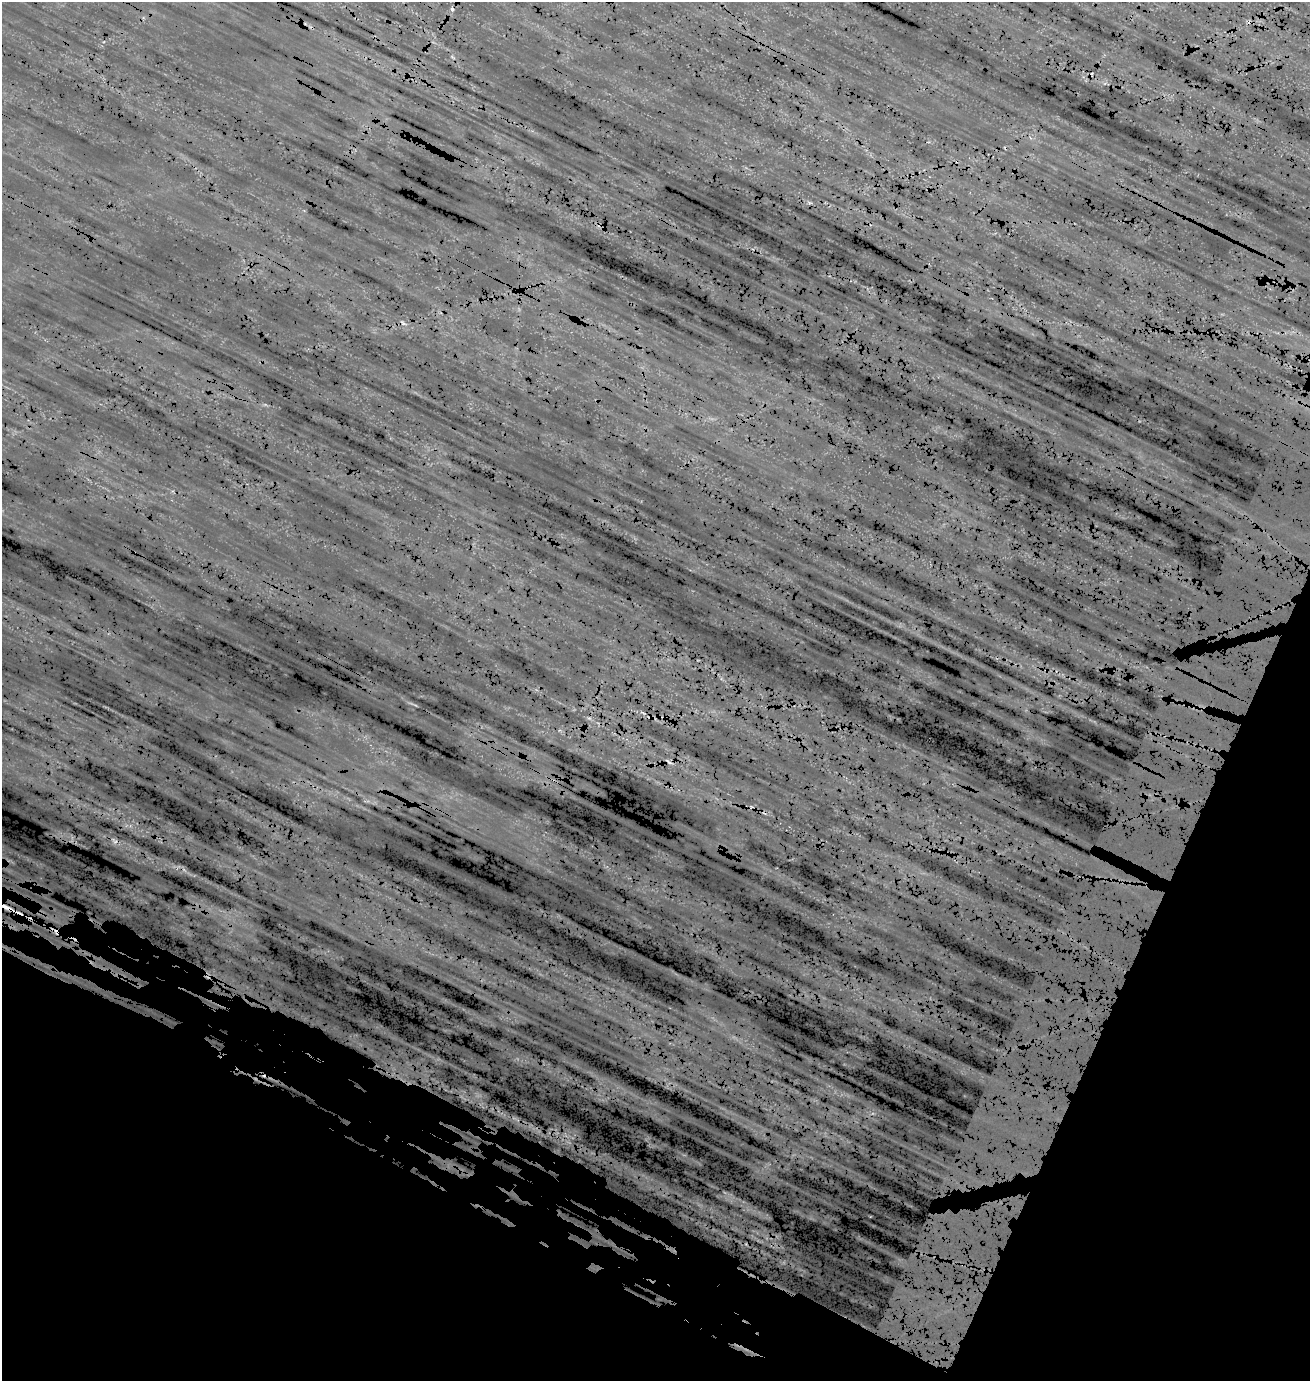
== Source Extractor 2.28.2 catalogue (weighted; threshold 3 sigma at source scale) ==
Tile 15 of 4 x 4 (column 3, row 4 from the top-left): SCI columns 3113-4420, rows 245-1623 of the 5976 x 5957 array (HDU 1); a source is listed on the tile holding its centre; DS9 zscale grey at full resolution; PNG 1312 x 1383 px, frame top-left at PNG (2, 2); no overlay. Shown black and unused: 24% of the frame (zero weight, under 3 of 5 exposures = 18% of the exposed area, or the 3 px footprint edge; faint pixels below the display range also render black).
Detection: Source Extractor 2.28.2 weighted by HDU 2 'WHT'; one run over the whole footprint, this tile lists its part. Background 0.104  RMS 0.082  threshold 0.37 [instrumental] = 3 sigma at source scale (4.5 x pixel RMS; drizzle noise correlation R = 1.50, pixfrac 1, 0.05/0.05 arcsec/px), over >= 5 px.
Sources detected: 7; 3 cosmic-ray / hot-pixel residue — not listed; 1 inside a brighter listed object's ellipse — not listed separately; the other 3 listed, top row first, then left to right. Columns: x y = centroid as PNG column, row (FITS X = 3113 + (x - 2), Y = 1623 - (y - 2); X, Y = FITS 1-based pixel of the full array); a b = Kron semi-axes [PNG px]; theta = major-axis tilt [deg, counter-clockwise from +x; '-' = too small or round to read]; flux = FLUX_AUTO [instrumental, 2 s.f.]
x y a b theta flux
403 322 10 4 -51 19
589 718 7 4 -18 15
20 914 21 8 -47 63
Overlapping masked pixels (flux is a lower limit): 1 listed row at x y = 20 914